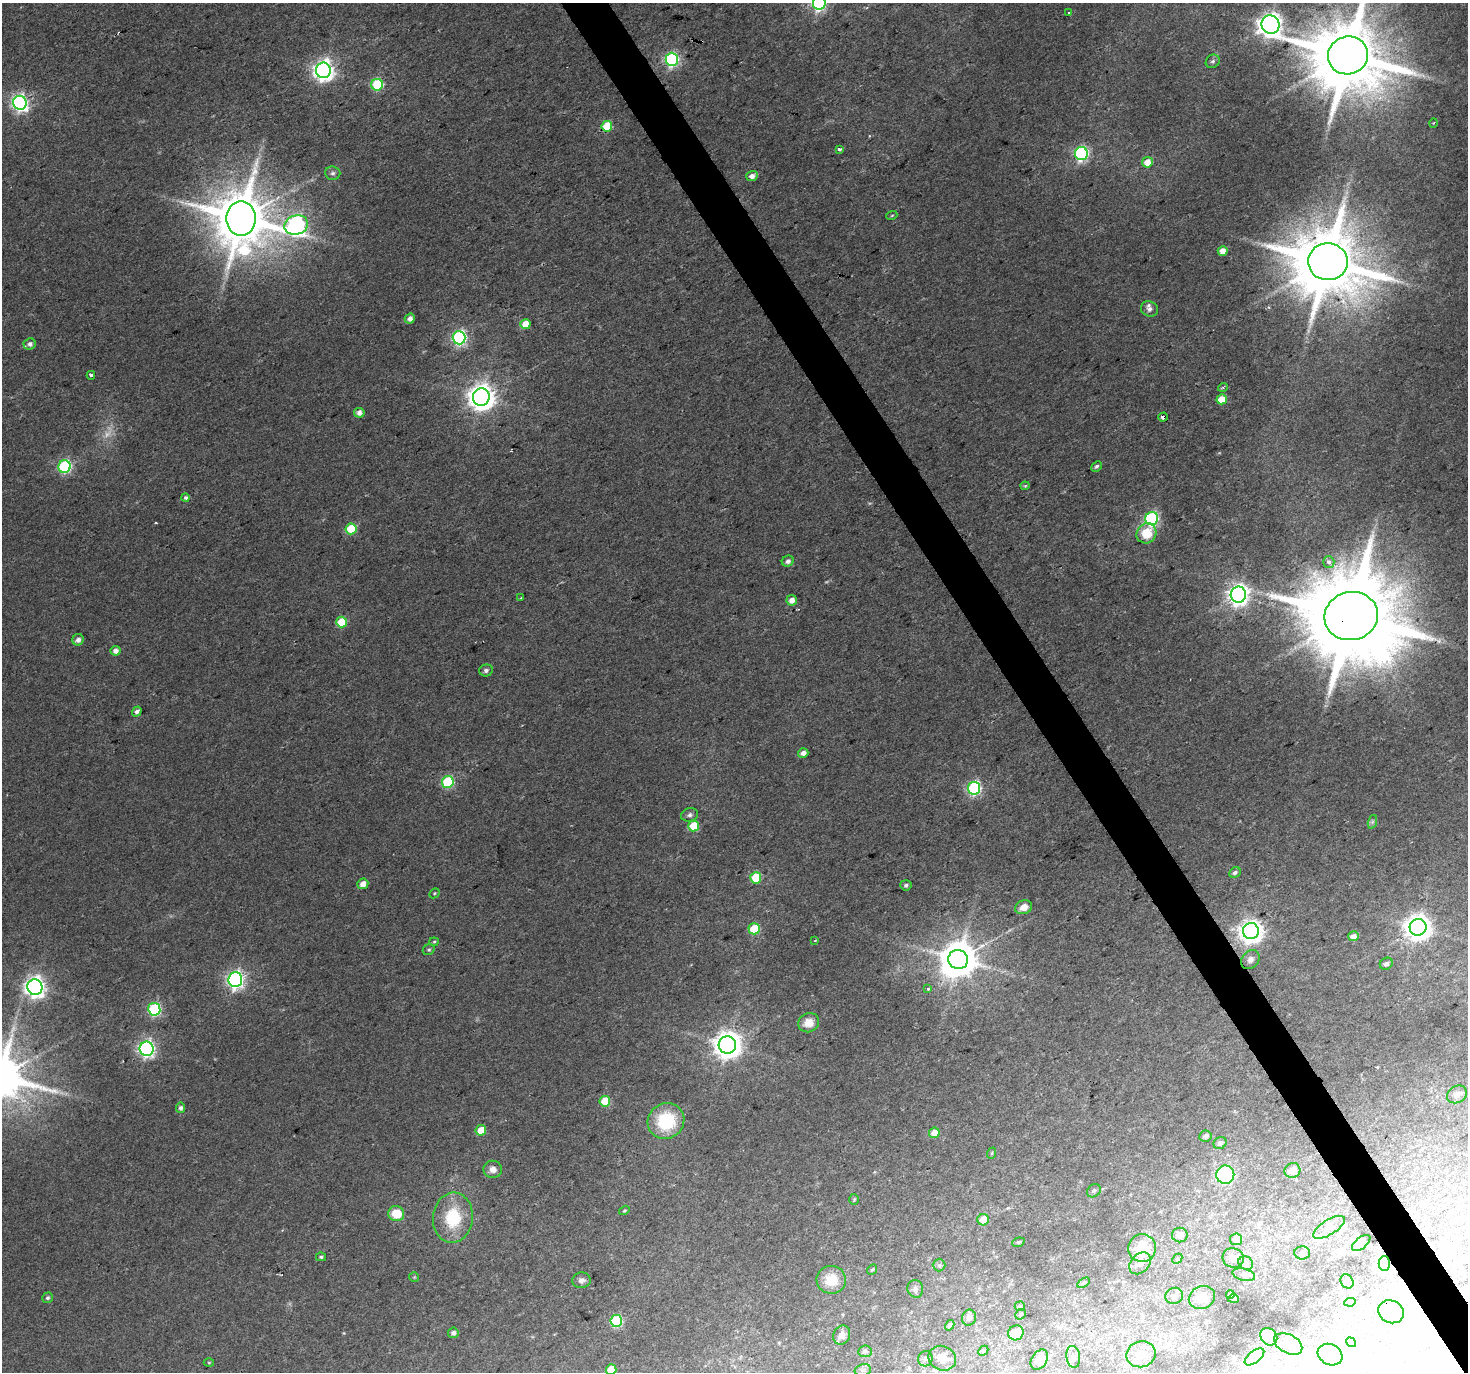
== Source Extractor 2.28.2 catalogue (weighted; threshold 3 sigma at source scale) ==
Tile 6 of 4 x 4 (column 2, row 2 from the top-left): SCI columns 1467-2932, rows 2855-4224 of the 5865 x 5769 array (HDU 1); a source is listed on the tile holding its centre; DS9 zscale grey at full resolution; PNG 1470 x 1374 px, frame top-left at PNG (2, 3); each listed source drawn as its Kron ellipse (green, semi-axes under 4 px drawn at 4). Shown black and unused: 3% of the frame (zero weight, under 2 of 3 exposures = <1% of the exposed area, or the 3 px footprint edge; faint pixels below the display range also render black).
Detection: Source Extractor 2.28.2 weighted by HDU 2 'WHT'; one run over the whole footprint, this tile lists its part. Background 0.0398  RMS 0.0065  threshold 0.0293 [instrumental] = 3 sigma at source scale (4.5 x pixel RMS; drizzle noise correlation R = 1.50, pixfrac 1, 0.0396/0.0396 arcsec/px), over >= 5 px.
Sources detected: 169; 1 too faint to see at this stretch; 10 inside a brighter object's white glare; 5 cosmic-ray / hot-pixel residue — neither listed nor drawn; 4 inside a brighter listed object's ellipse — not listed separately; the other 149 listed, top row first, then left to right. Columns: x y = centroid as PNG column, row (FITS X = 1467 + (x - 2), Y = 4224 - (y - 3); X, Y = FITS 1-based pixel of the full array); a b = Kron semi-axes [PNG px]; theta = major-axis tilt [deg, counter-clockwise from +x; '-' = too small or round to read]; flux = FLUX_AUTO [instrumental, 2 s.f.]
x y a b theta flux
819 3 6 6 - 160
1069 13 3 3 - 2.6
1270 25 9 8 - 600
1348 55 20 19 - 8000
672 59 6 6 - 130
1213 61 7 6 - 1.8
323 70 8 7 - 420
377 85 6 6 - 52
20 103 7 6 - 210
1433 123 5 3 - 0.65
607 126 5 5 - 27
840 149 4 3 - 3.5
1081 153 6 6 - 140
1147 162 5 5 - 11
333 173 8 6 -4 2
752 176 5 5 - 4.3
892 215 5 3 - 0.7
241 218 17 14 90 5000
296 225 12 9 17 230
1223 251 5 4 - 6.3
1328 262 20 18 -1 6900
1149 309 9 7 -23 2.6
410 319 5 5 - 3.9
525 324 5 5 - 13
459 338 6 6 - 150
30 344 6 5 - 2.6
91 375 4 3 - 2.9
1223 387 5 3 - 0.77
481 397 8 8 - 830
1222 399 5 5 - 12
359 413 5 5 - 3.7
1163 417 5 4 - 5.7
1097 466 6 4 43 1.6
65 467 6 6 - 100
1025 486 4 4 - 0.94
186 498 4 3 - 2.3
1152 519 6 6 - 120
351 529 5 5 - 30
1146 533 10 9 - 17
788 561 6 5 - 2.4
1329 562 6 5 - 4.4
1238 595 8 7 - 400
520 598 4 2 - 0.56
792 600 5 5 - 5.1
1351 616 27 24 13 14000
342 622 5 5 - 27
78 640 6 5 - 3.6
115 651 5 5 - 3.6
486 670 7 6 - 1.9
137 712 5 4 - 3
803 753 5 4 - 4
448 782 6 6 - 61
974 788 6 6 - 120
690 815 8 6 19 2.4
1372 822 7 4 71 1.3
693 826 5 5 - 21
1235 872 6 5 - 1.9
756 878 5 5 - 33
363 884 5 5 - 5.1
906 885 5 5 - 1.7
434 893 5 4 - 0.85
1023 907 9 6 21 6.4
1418 927 8 8 - 780
754 929 5 5 - 33
1251 931 8 8 - 540
1354 936 5 5 - 5.2
815 941 3 2 - 0.66
434 942 5 4 - 0.79
429 950 6 5 - 1.2
958 959 10 9 - 1800
1250 959 10 8 50 3.4
1386 964 6 5 - 2.4
235 979 7 7 - 260
35 987 8 7 - 430
928 988 3 3 - 3
154 1009 6 6 - 93
809 1023 11 9 27 8.7
727 1045 9 8 - 850
146 1049 7 7 - 230
1457 1094 10 8 30 4.7
605 1101 5 5 - 22
181 1108 5 4 - 1.9
666 1121 19 17 37 36
481 1130 5 5 - 13
934 1133 5 5 - 8.3
1205 1136 6 5 - 2.7
1220 1143 7 5 33 2.9
992 1153 6 3 71 0.78
493 1169 9 8 - 4.7
1292 1170 8 7 - 6.4
1225 1175 9 9 - 58
1094 1191 7 6 - 1.5
854 1199 5 4 - 0.81
624 1210 6 4 34 0.87
396 1214 8 7 - 17
453 1218 25 20 84 33
983 1220 6 6 - 11
1329 1227 18 7 32 4.8
1180 1235 8 7 - 4.5
1236 1239 6 6 - 5
1018 1242 6 4 20 1
1361 1243 11 5 39 2
1142 1248 14 14 - 21
1302 1253 8 6 0 3.3
321 1257 5 4 - 1.2
1233 1258 11 9 -19 4.7
1177 1259 6 4 46 1
1140 1263 12 9 48 5.1
1246 1263 8 6 -33 1.9
1384 1264 7 6 - 150
939 1265 6 6 - 1.4
872 1270 5 4 - 0.94
1244 1275 11 6 -15 2.2
414 1277 5 5 - 0.78
581 1280 9 8 - 2.8
831 1280 14 14 - 15
1347 1281 7 6 - 1.6
1083 1283 7 4 31 1.1
915 1289 9 8 - 2.4
1230 1294 4 3 - 1.4
1174 1296 9 8 - 2.9
48 1298 5 5 - 1.4
1202 1298 13 11 24 7.7
1233 1299 6 4 -2 1
1350 1302 5 3 - 0.88
1020 1306 5 4 - 1.2
1391 1312 13 11 -26 14
1020 1314 6 4 41 1.1
969 1318 8 7 - 2.6
616 1321 6 6 - 67
950 1325 5 4 - 1.2
453 1333 5 5 - 2.4
1016 1333 8 7 - 9.5
842 1335 10 8 67 4.9
1269 1337 9 7 -49 5.1
1351 1342 5 3 - 0.71
1288 1344 15 9 -28 6.5
865 1351 6 6 - 2
983 1351 6 4 45 0.91
1141 1354 15 13 19 9
1330 1355 13 10 -29 5.4
1073 1357 11 7 -83 2.8
1254 1357 11 6 38 2.6
942 1358 14 12 -23 8.1
925 1359 8 7 - 1.9
1039 1360 11 7 57 9.2
209 1363 5 3 - 0.68
611 1369 5 5 - 18
863 1370 8 6 13 1.7
Overlapping masked pixels (flux is a lower limit): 3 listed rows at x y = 1163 417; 1351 616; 1384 1264
Isophote crosses this tile's border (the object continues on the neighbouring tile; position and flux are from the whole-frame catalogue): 3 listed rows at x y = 819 3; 1348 55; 611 1369